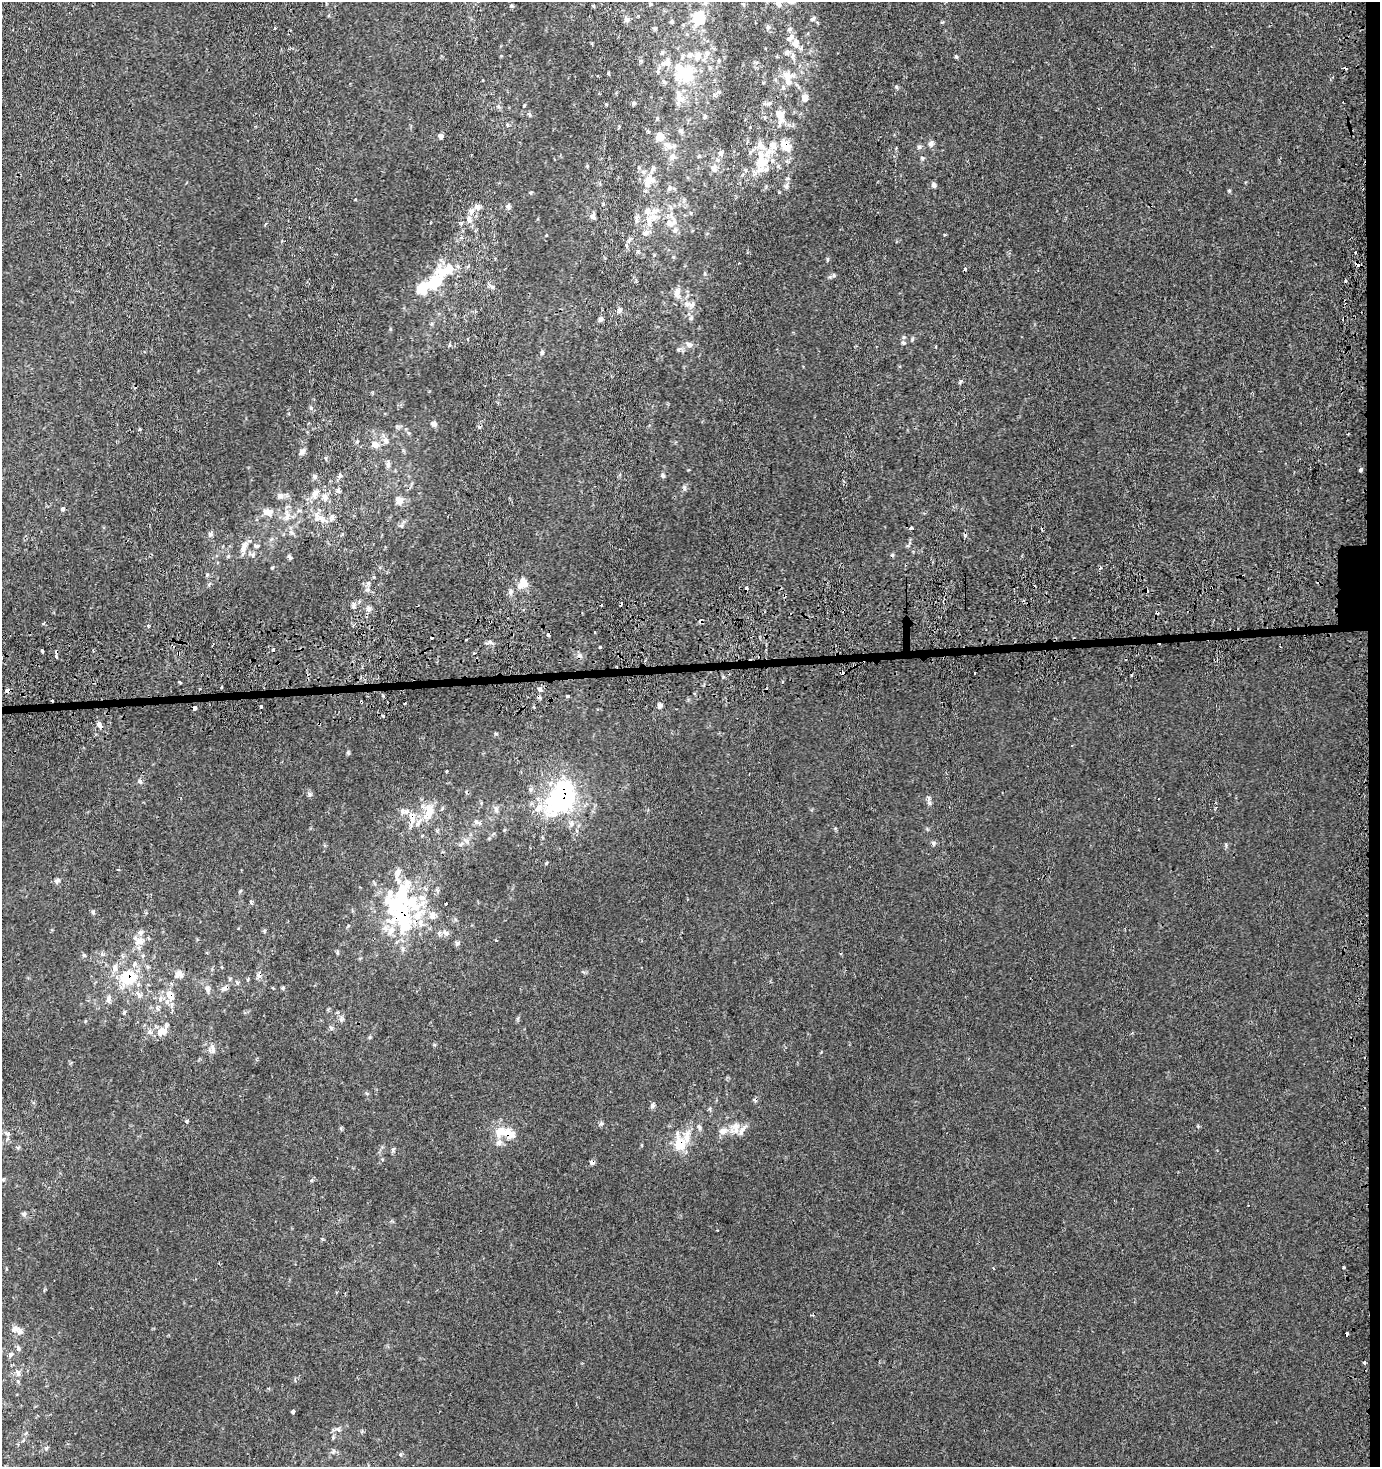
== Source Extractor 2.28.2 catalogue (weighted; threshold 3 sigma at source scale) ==
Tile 6 of 3 x 3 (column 3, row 2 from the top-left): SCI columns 2787-4164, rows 1498-2962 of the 4188 x 4463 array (HDU 1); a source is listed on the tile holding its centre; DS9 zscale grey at full resolution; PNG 1382 x 1469 px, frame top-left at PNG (2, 2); no overlay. Shown black and unused: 2% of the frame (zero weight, under 2 of 3 exposures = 3% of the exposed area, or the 3 px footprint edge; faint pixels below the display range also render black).
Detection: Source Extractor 2.28.2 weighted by HDU 2 'WHT'; one run over the whole footprint, this tile lists its part. Background 7.90e-04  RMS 0.0026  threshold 0.0116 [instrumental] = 3 sigma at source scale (4.5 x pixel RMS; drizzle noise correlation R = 1.50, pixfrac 1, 0.0396/0.0396 arcsec/px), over >= 5 px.
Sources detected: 300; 4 inside a brighter object's white glare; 34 cosmic-ray / hot-pixel residue — not listed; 43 inside a brighter listed object's ellipse — not listed separately; the other 219 listed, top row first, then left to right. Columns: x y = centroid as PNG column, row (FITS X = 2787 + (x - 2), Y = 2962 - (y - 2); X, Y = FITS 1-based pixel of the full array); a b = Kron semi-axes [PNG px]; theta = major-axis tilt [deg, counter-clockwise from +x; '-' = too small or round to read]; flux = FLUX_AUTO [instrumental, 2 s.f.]
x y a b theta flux
778 3 11 7 -18 1.2
650 4 5 4 - 0.27
743 4 6 4 -89 0.26
512 6 5 4 - 0.36
593 6 5 4 - 0.29
699 18 13 12 - 7
627 19 8 7 - 0.92
812 19 7 5 16 0.49
672 21 5 5 - 0.41
942 22 5 3 - 0.28
768 27 5 5 - 0.52
654 29 7 4 -45 0.39
789 29 6 5 - 0.42
796 43 13 9 -84 2.1
787 52 7 6 - 0.81
662 53 6 5 - 0.42
707 53 9 7 1 1.2
793 56 8 6 86 0.73
956 56 5 5 - 0.34
719 60 5 4 - 0.31
608 73 4 3 - 0.28
688 75 32 23 -56 14
787 77 21 13 -76 4.1
664 81 8 5 -50 0.6
897 87 5 5 - 0.42
719 92 7 5 5 0.62
805 98 8 6 -77 1.5
634 103 6 4 -67 0.41
524 105 3 3 - 0.3
498 106 6 5 - 0.54
529 114 7 4 -58 0.46
705 116 6 4 74 0.39
780 116 19 11 -78 3.3
507 125 6 3 -71 0.3
648 131 3 3 - 1.1
681 131 7 5 -73 0.68
441 136 5 5 - 0.93
660 136 10 8 52 2.7
931 143 8 7 - 1
773 145 11 8 -54 2.1
669 146 14 8 -41 2.1
761 146 17 9 -50 2.3
785 146 14 9 -47 4.1
919 147 6 5 - 0.57
751 151 13 3 48 0.57
721 153 9 6 61 0.79
699 156 5 4 - 0.29
672 157 10 8 55 1.3
762 162 18 14 31 5.7
587 166 4 4 - 0.26
714 168 9 8 - 1.6
648 181 19 12 61 3.8
934 185 6 5 - 0.78
786 186 7 6 - 0.79
669 188 9 5 52 0.68
1229 191 5 4 - 0.29
508 206 7 5 83 0.73
478 207 8 7 - 1.2
592 216 7 5 54 1.1
653 217 12 10 -11 2.5
636 218 9 5 -80 0.81
469 219 11 8 -69 1.6
674 222 18 9 -80 2.5
266 223 4 3 - 0.34
645 232 10 7 33 1.5
630 239 8 5 60 0.63
638 252 6 5 - 0.44
1355 252 2 2 - 0.28
673 257 5 4 - 0.27
827 259 6 4 90 0.33
1359 265 7 3 -22 1.6
434 282 24 16 50 9.6
491 286 13 5 -37 0.72
677 292 16 8 78 1.8
690 304 19 8 -2 2
619 310 8 5 72 0.72
691 318 7 5 45 0.51
600 319 6 5 - 0.67
431 324 6 5 - 0.39
468 339 3 2 - 0.94
903 343 7 6 - 0.62
689 344 10 7 -36 0.96
936 347 3 3 - 0.28
542 352 6 5 - 0.48
961 381 6 4 70 0.37
311 408 6 6 - 0.51
434 424 7 6 - 1.1
140 429 5 3 - 0.22
386 441 11 8 -62 1.3
375 445 11 9 -8 1.9
302 452 8 6 60 1.1
326 458 5 4 - 0.39
388 464 8 5 81 1
1361 470 4 3 - 0.84
340 475 7 6 - 0.68
663 475 7 5 -49 0.48
684 488 8 4 90 0.5
338 490 7 6 - 0.84
315 494 17 9 63 2.4
280 496 9 7 14 1.2
324 497 10 8 -50 1.7
399 500 7 7 - 2.6
63 508 4 3 - 1.7
267 512 16 9 -6 2.4
287 516 16 7 -89 2.1
322 519 19 8 -31 2.9
401 525 6 5 - 0.54
911 528 3 3 - 1.2
291 532 7 4 -71 0.59
211 534 8 6 75 0.72
244 545 8 7 - 1.4
257 546 7 4 5 0.45
253 554 7 6 - 0.74
228 556 6 4 72 0.35
289 557 7 4 -45 0.58
272 568 5 3 - 0.23
207 575 6 5 - 0.38
523 583 16 11 61 2.9
367 590 8 5 5 0.71
510 592 8 6 83 0.92
354 606 7 6 - 0.74
368 609 8 6 -75 1
1157 612 4 4 - 0.47
490 621 3 3 - 0.46
43 623 3 3 - 1.3
148 626 4 3 - 0.37
595 632 3 2 - 0.26
548 635 4 3 - 0.36
466 640 3 2 - 0.28
490 642 9 5 -24 0.69
600 647 3 3 - 1.3
42 651 4 3 - 2.4
474 653 3 3 - 0.5
56 656 4 3 - 1.5
180 682 4 3 - 0.6
782 682 3 2 - 0.34
222 687 3 2 - 0.38
540 689 7 5 -19 0.63
7 690 4 3 - 1.6
567 696 4 3 - 0.7
361 702 3 2 - 0.55
404 703 3 2 - 0.31
660 705 5 4 - 1.2
260 707 4 3 - 2.6
194 708 4 3 - 5.1
383 716 3 2 - 0.94
319 723 3 3 - 0.45
99 724 9 6 -61 1.1
348 752 6 4 -56 0.37
140 781 6 5 - 0.56
530 789 6 6 - 0.63
309 794 8 6 -55 0.67
561 798 23 16 60 62
929 803 8 6 -73 0.82
539 808 14 8 66 2.7
496 809 8 5 -81 0.88
429 811 23 12 78 5.1
412 818 15 8 -89 2.7
477 822 12 5 -22 0.81
571 824 9 6 90 0.99
933 843 6 5 - 0.54
461 844 7 4 45 0.59
546 863 5 3 - 0.23
398 872 11 7 61 1.5
57 881 8 6 50 0.79
407 884 13 9 77 2.4
425 889 6 4 -45 0.4
422 898 12 7 -21 1.5
446 903 3 3 - 1.9
93 912 6 5 - 0.46
401 915 42 24 -32 24
445 933 10 7 -37 1.4
496 940 3 2 - 0.42
139 941 15 11 -23 3
457 943 7 5 -88 0.58
337 953 6 4 -72 0.38
84 955 5 5 - 0.44
143 956 6 4 -72 0.42
134 964 9 5 60 0.9
115 968 11 7 84 1.6
180 974 13 8 -42 1.4
259 975 8 6 -71 0.96
128 977 12 10 16 13
248 979 5 3 - 0.27
224 988 11 6 37 1.1
283 988 5 4 - 0.33
208 989 9 6 -58 1
139 995 10 6 -51 1.2
170 995 15 10 -66 3.3
108 999 13 6 87 1.1
160 999 9 6 74 1.2
124 1012 6 4 68 0.36
331 1028 6 5 - 0.58
162 1032 15 11 17 2.8
212 1050 12 8 85 1.4
652 1106 7 6 - 0.68
710 1108 5 4 - 0.36
187 1121 5 4 - 0.32
601 1123 6 5 - 0.48
736 1126 14 10 6 2.5
1198 1126 5 4 - 0.29
699 1127 9 5 -72 0.68
502 1131 16 12 28 4.2
7 1134 8 5 -19 0.6
680 1144 20 12 -79 6.2
18 1147 6 3 18 0.35
393 1150 6 5 - 0.47
23 1214 7 5 -50 0.59
993 1268 3 3 - 0.29
1343 1268 3 3 - 0.66
15 1329 12 9 8 1.5
18 1348 8 6 -71 0.63
10 1354 8 6 53 0.72
1364 1362 3 3 - 0.69
18 1373 10 6 84 1.1
293 1412 3 3 - 1.2
338 1429 7 4 -53 0.5
46 1448 6 4 36 0.45
400 1454 5 3 - 0.32
Overlapping masked pixels (flux is a lower limit): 17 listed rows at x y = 785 146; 1359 265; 322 519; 1157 612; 490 621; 7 690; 361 702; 194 708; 319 723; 561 798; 412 818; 401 915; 259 975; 128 977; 224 988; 170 995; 680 1144
Isophote crosses this tile's border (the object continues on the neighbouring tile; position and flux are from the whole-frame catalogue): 1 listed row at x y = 778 3
Unlisted compact peaks at least as high as the median listed source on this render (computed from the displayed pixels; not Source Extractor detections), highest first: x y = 834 275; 779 192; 912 340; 85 1021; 944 235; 370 1037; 531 192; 1226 844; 434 1045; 390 329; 835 828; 311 1180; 504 830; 496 734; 606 104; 518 1018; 688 470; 251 902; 355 199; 546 235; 341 1128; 927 829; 489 838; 237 983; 264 931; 821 1052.